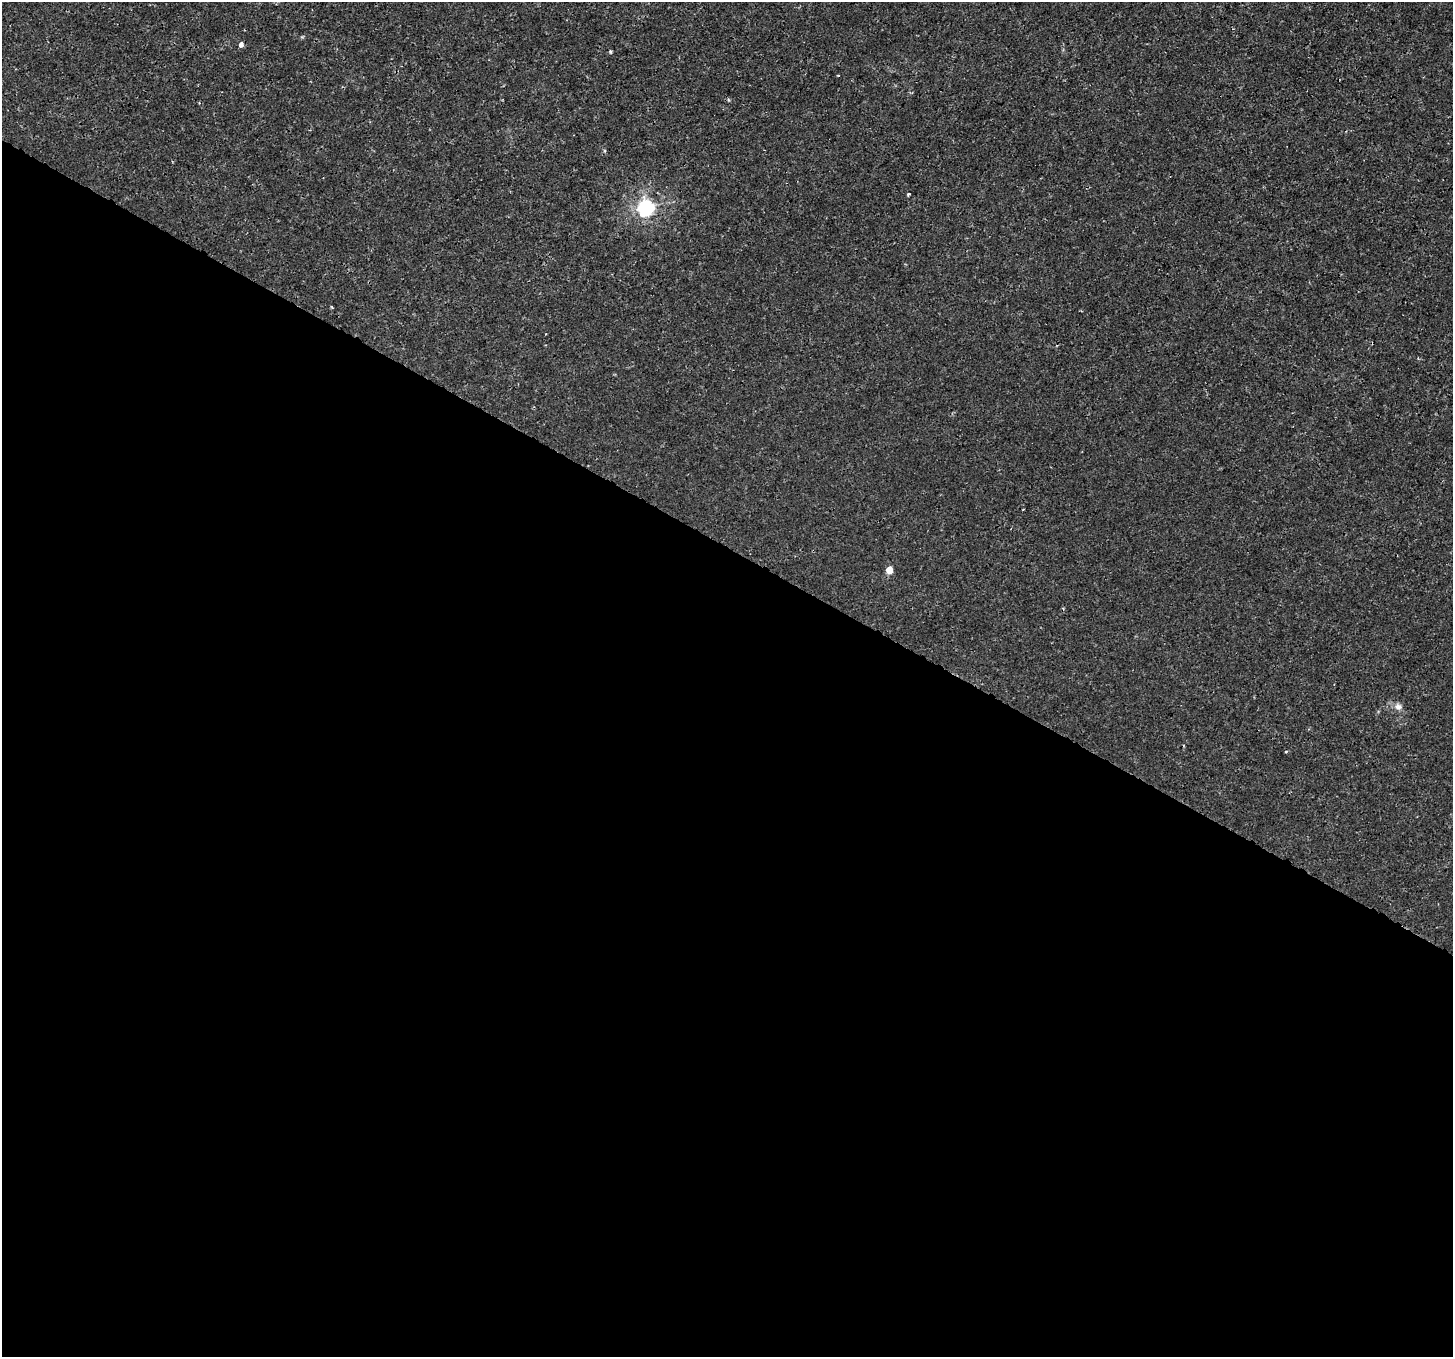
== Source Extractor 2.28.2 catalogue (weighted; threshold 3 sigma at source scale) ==
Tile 14 of 4 x 4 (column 2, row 4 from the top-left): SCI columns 1484-2934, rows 246-1600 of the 5878 x 5975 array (HDU 1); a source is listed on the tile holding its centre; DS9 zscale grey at full resolution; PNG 1455 x 1359 px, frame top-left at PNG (2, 2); no overlay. Shown black and unused: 60% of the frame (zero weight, under 3 of 4 exposures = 5% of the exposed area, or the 3 px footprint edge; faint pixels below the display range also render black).
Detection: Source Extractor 2.28.2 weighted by HDU 2 'WHT'; one run over the whole footprint, this tile lists its part. Background -9.67e-05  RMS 0.001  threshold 0.0045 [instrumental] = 3 sigma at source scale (4.5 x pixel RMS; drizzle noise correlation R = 1.50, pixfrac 1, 0.0396/0.0396 arcsec/px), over >= 5 px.
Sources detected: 6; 1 cosmic-ray / hot-pixel residue — not listed; the other 5 listed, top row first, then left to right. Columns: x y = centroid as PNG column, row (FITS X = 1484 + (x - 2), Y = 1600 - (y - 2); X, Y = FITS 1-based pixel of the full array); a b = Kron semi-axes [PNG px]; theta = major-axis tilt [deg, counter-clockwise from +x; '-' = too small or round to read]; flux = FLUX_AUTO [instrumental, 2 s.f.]
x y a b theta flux
241 45 5 4 - 0.5
908 194 5 3 - 0.11
646 207 6 6 - 26
889 570 5 4 - 1.7
1398 707 11 7 -12 0.44